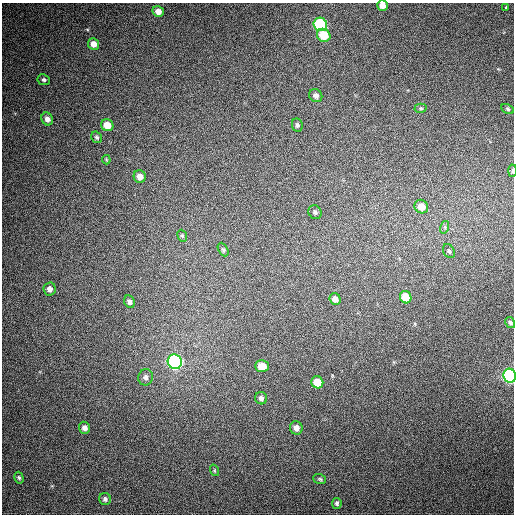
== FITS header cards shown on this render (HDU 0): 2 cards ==
NAXIS1  =                  512
NAXIS2  =                  512

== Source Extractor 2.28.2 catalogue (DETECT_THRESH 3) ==
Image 512 x 512 px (HDU 0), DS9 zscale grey, 1 PNG px = 1 image px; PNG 516 x 516 px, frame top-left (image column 1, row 512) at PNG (2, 3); each listed source drawn as its Kron ellipse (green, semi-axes under 4 px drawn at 4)
Background 437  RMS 12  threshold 35.5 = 3 sigma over >= 5 px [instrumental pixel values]
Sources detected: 41; all 41 listed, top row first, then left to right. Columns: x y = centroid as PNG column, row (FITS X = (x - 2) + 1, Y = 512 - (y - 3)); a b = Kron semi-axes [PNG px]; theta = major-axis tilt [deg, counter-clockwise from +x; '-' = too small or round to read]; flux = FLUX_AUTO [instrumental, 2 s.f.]
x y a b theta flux
382 5 5 5 - 6600
506 7 3 3 - 4500
158 11 6 5 - 5100
320 24 7 6 - 84000
324 35 7 6 - 19000
94 44 6 5 - 5500
44 80 6 5 - 1700
316 95 7 6 - 3300
421 108 6 4 -2 1100
508 109 7 4 -28 1200
47 119 6 5 - 3800
107 125 6 6 - 9900
297 125 7 5 -81 1700
97 137 6 5 - 1500
106 160 4 4 - 810
512 171 6 3 86 1300
140 177 6 6 - 5600
421 207 7 6 - 7800
315 212 7 6 - 1900
445 227 6 4 73 1400
182 236 6 4 -67 1100
223 250 7 4 -62 1400
449 251 7 5 -61 1700
50 289 6 6 - 3900
406 297 6 5 - 15000
335 299 6 5 - 4600
129 302 6 5 - 2500
510 323 6 4 -58 2000
175 362 7 7 - 240000
262 366 7 6 - 8800
510 376 7 6 - 230000
146 377 8 7 - 3400
317 382 6 6 - 16000
261 398 6 6 - 2700
84 428 6 5 - 3600
296 428 7 6 - 4700
214 470 6 3 -72 750
19 478 6 4 -73 1200
320 479 6 5 - 1300
105 499 6 6 - 2400
337 503 5 5 - 1400
At the frame edge (FLAGS 8, measured only in part): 3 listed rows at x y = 382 5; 512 171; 510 376